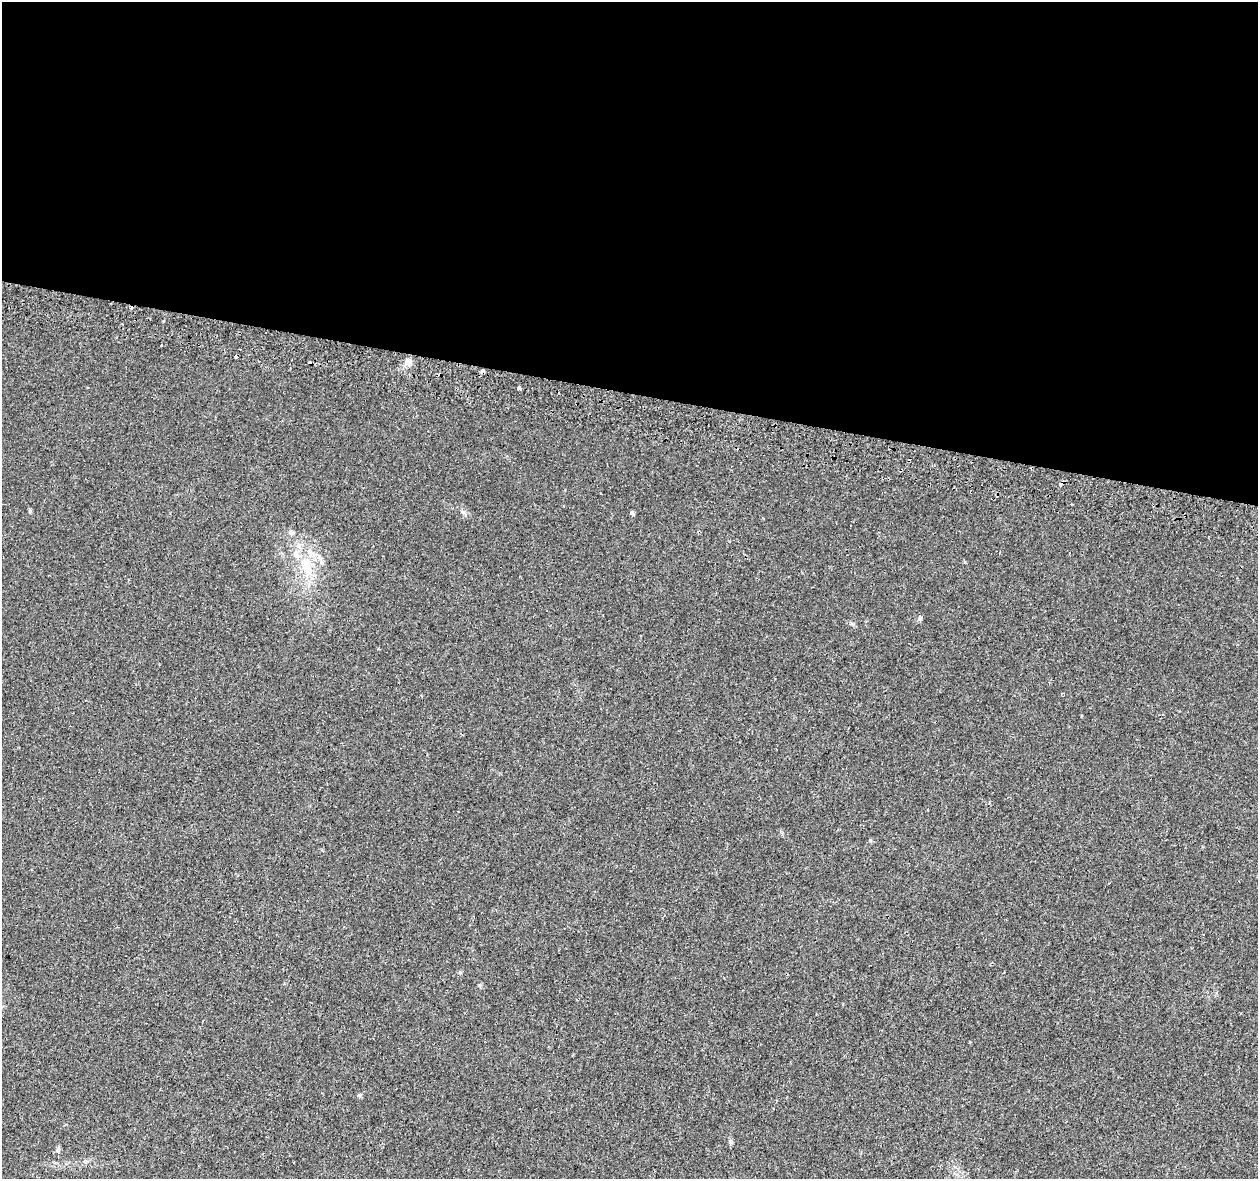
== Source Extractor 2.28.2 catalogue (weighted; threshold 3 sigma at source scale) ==
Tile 3 of 4 x 4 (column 3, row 1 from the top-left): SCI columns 2573-3828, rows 3873-5049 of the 5135 x 5332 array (HDU 1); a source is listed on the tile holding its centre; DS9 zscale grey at full resolution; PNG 1260 x 1181 px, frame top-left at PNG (2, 2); no overlay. Shown black and unused: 33% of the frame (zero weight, under 2 of 3 exposures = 4% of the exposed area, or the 3 px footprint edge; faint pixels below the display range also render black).
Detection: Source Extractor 2.28.2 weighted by HDU 2 'WHT'; one run over the whole footprint, this tile lists its part. Background 0.0306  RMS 0.0051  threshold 0.0229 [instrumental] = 3 sigma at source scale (4.5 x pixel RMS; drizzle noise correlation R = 1.50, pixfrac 1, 0.0396/0.0396 arcsec/px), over >= 5 px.
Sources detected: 17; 5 cosmic-ray / hot-pixel residue — not listed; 1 inside a brighter listed object's ellipse — not listed separately; the other 11 listed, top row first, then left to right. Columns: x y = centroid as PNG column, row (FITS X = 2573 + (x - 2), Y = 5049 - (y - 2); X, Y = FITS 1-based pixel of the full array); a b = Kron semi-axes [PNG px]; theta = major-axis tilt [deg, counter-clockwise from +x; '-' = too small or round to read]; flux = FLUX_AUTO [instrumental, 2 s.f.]
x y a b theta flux
161 345 3 3 - 1.2
408 362 10 8 41 2.8
519 388 4 3 - 7.2
463 512 7 4 -71 0.93
632 513 7 4 -66 0.74
291 533 7 6 - 1.1
307 567 34 12 -72 14
920 618 7 5 89 0.94
480 985 6 4 -89 0.68
731 1142 7 4 -89 0.92
58 1152 6 4 89 2.4
Unlisted compact peaks at least as high as the median listed source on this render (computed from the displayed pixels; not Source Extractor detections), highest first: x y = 359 1095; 30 511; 870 840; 853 624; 460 972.